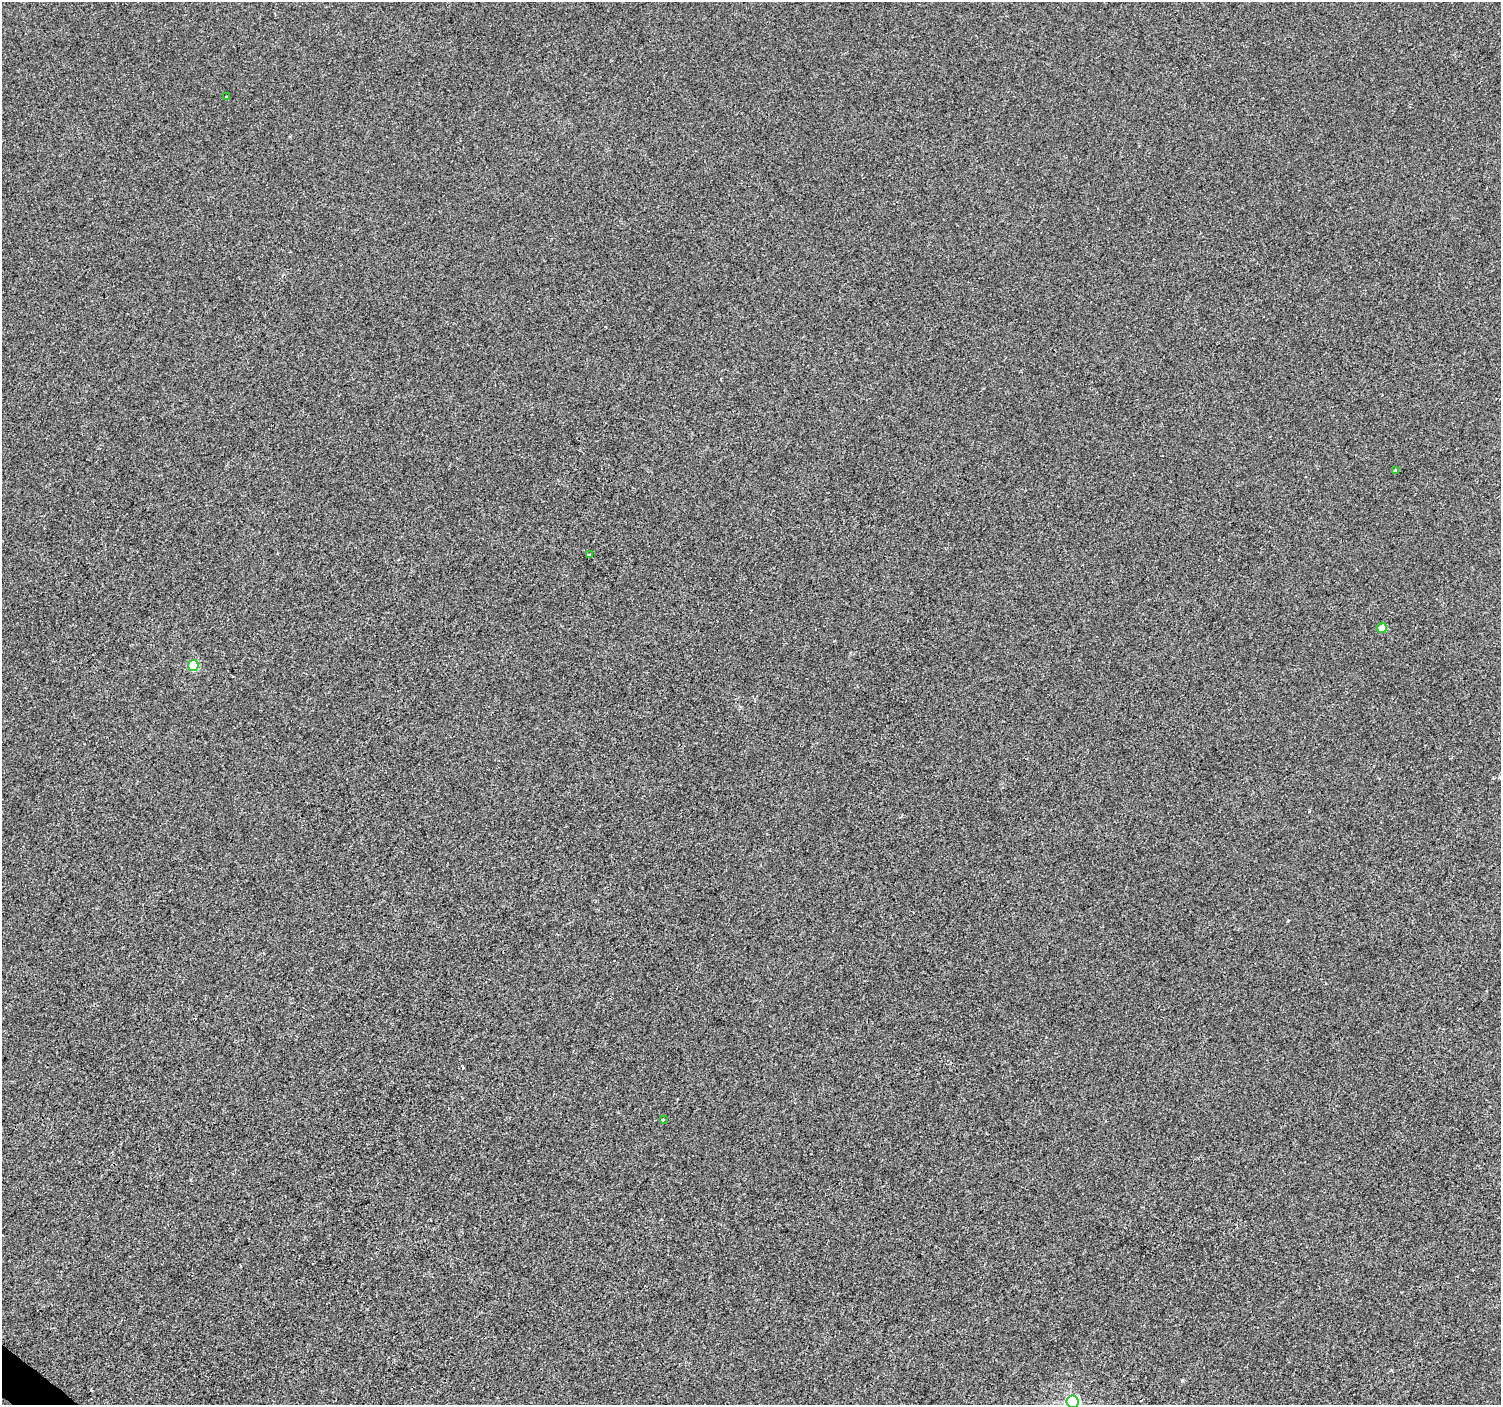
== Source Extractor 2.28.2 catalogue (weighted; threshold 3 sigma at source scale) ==
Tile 7 of 4 x 4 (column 3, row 2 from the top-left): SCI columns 3000-4498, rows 2984-4386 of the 6010 x 6031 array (HDU 1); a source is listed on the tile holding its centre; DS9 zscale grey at full resolution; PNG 1503 x 1407 px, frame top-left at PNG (2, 2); each listed source drawn as its Kron ellipse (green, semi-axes under 4 px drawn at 4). Shown black and unused: <1% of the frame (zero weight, under 2 of 3 exposures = <1% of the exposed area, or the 3 px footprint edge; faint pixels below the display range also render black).
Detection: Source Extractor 2.28.2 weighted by HDU 2 'WHT'; one run over the whole footprint, this tile lists its part. Background 8.56e-04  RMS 0.0048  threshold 0.0217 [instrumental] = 3 sigma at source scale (4.5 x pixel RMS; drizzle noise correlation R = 1.50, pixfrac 1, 0.0396/0.0396 arcsec/px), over >= 5 px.
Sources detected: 8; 1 cosmic-ray / hot-pixel residue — neither listed nor drawn; the other 7 listed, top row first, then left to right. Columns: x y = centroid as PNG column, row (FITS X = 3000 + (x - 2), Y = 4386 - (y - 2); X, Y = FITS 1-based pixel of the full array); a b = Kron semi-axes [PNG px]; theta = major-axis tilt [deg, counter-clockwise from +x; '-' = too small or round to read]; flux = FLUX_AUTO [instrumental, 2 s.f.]
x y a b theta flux
226 97 3 3 - 0.94
1396 471 4 4 - 0.88
589 554 3 3 - 5
1382 628 5 4 - 4.4
193 666 5 5 - 22
663 1119 3 2 - 0.49
1072 1402 6 6 - 87
Isophote crosses this tile's border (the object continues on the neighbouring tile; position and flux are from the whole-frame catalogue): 1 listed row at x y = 1072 1402